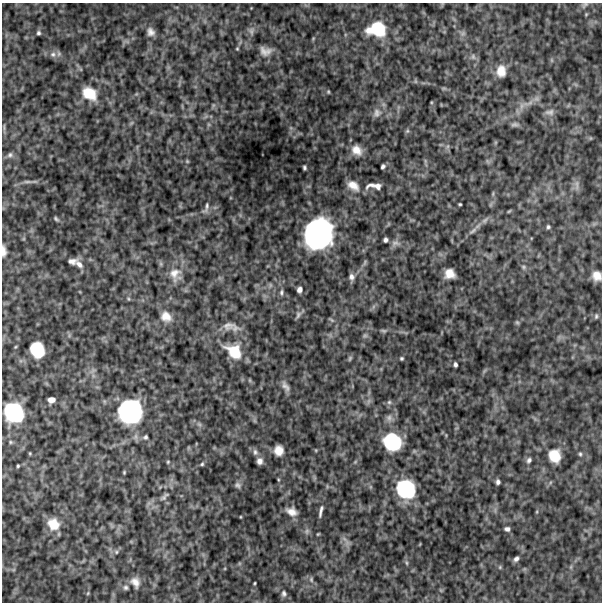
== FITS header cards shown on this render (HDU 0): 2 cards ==
NAXIS1  =                  600
NAXIS2  =                  600

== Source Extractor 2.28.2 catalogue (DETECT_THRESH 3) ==
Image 600 x 600 px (HDU 0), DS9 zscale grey, 1 PNG px = 1 image px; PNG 604 x 604 px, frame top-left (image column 1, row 600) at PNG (2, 3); no overlay
Background 538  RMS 130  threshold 387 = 3 sigma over >= 5 px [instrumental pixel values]
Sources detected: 106; all 106 listed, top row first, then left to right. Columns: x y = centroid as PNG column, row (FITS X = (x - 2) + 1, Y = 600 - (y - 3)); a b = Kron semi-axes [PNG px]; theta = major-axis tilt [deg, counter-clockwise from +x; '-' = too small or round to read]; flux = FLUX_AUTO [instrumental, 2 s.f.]
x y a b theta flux
585 5 10 4 28 1.9e+04
377 29 22 16 2 3.4e+05
251 31 10 6 -89 3.2e+04
151 32 11 9 -65 4.9e+04
38 33 5 5 - 1.6e+04
463 33 7 6 - 2.3e+04
237 49 4 4 - 8.2e+03
265 51 13 9 -11 6.5e+04
53 54 8 8 - 3.7e+04
473 57 8 6 -70 2.6e+04
501 71 13 10 88 9.9e+04
415 81 6 4 -71 1.1e+04
444 88 6 4 18 1.1e+04
328 92 5 3 - 9.1e+03
89 93 17 13 -34 1.9e+05
536 99 7 4 18 2.5e+04
530 103 7 4 19 2.6e+04
521 106 8 5 89 2.9e+04
550 112 13 8 3 3.9e+04
377 113 11 10 - 4.7e+04
515 124 11 5 3 2.3e+04
4 127 11 2 90 1.7e+04
407 131 6 4 44 1.3e+04
357 150 11 9 -42 8.5e+04
10 155 8 7 - 2.7e+04
187 161 5 4 - 8.6e+03
383 167 4 3 - 1.9e+04
304 168 4 3 - 1.4e+04
27 182 13 4 -3 2.5e+04
577 185 16 4 88 3.4e+04
353 186 14 9 -35 8.2e+04
374 186 24 8 -1 7.7e+04
460 204 3 2 - 9.3e+03
206 207 14 5 71 2.8e+04
509 211 6 3 36 8.9e+03
56 219 6 3 -44 1.3e+04
485 220 10 5 45 2.9e+04
548 227 5 5 - 1.6e+04
473 231 13 6 34 3.2e+04
318 234 26 22 69 1.5e+06
385 240 4 4 - 2.2e+04
395 243 12 7 -2 3.9e+04
4 251 13 6 -86 4.5e+04
72 261 10 7 5 3.5e+04
79 264 13 7 -49 5.0e+04
523 267 7 5 -22 1.7e+04
175 274 20 15 73 1.2e+05
449 274 9 8 - 9.1e+04
597 276 10 9 - 8.0e+04
351 277 8 6 -82 3.5e+04
299 290 5 5 - 3.2e+04
281 292 8 4 86 1.9e+04
129 299 6 3 -71 9.9e+03
298 315 10 6 67 2.6e+04
166 316 14 12 -40 9.0e+04
596 316 8 5 81 1.6e+04
331 320 8 3 -32 1.2e+04
517 322 6 5 - 1.3e+04
228 326 24 11 -6 9.0e+04
384 331 7 4 -7 1.4e+04
365 335 7 4 0 1.5e+04
37 350 13 11 -66 2.8e+05
234 351 21 15 -38 2.2e+05
350 358 7 5 71 1.4e+04
401 358 3 3 - 1.1e+04
455 364 5 3 - 2.0e+04
285 386 14 6 -57 4.2e+04
51 400 6 5 - 5.1e+04
389 402 6 6 - 1.6e+04
130 412 23 23 - 9.5e+05
14 413 17 15 -51 5.6e+05
389 418 9 8 - 3.5e+04
199 424 7 5 -44 1.9e+04
145 437 5 5 - 1.5e+04
10 442 5 5 - 1.2e+04
392 442 17 16 - 4.7e+05
279 450 9 8 - 8.6e+04
255 452 9 7 -82 2.8e+04
30 453 5 3 - 7.6e+03
580 454 5 4 - 1.3e+04
555 456 14 12 -72 1.6e+05
529 460 8 6 61 2.5e+04
259 461 6 5 - 3.7e+04
168 462 5 4 - 8.4e+03
202 464 5 5 - 1.3e+04
18 466 4 3 - 1.0e+04
124 472 5 3 - 9.0e+03
498 482 5 4 - 2.4e+04
238 485 9 7 -28 2.9e+04
406 489 18 16 -45 5.4e+05
164 497 17 6 45 4.3e+04
321 511 14 4 77 3.1e+04
292 512 12 8 -20 6.6e+04
53 524 13 12 - 1.4e+05
507 529 6 5 - 2.5e+04
307 531 6 6 - 2.2e+04
318 534 4 2 - 7.8e+03
116 552 6 5 - 1.5e+04
516 559 6 5 - 2.6e+04
407 563 6 4 -88 1.1e+04
311 580 8 5 -89 2.0e+04
135 582 14 11 -59 7.4e+04
255 583 4 2 - 7.9e+03
126 587 6 6 - 2.1e+04
88 593 6 3 71 9.5e+03
284 593 8 6 -85 2.3e+04
At the frame edge (FLAGS 8, measured only in part): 2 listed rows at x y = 4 251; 597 276